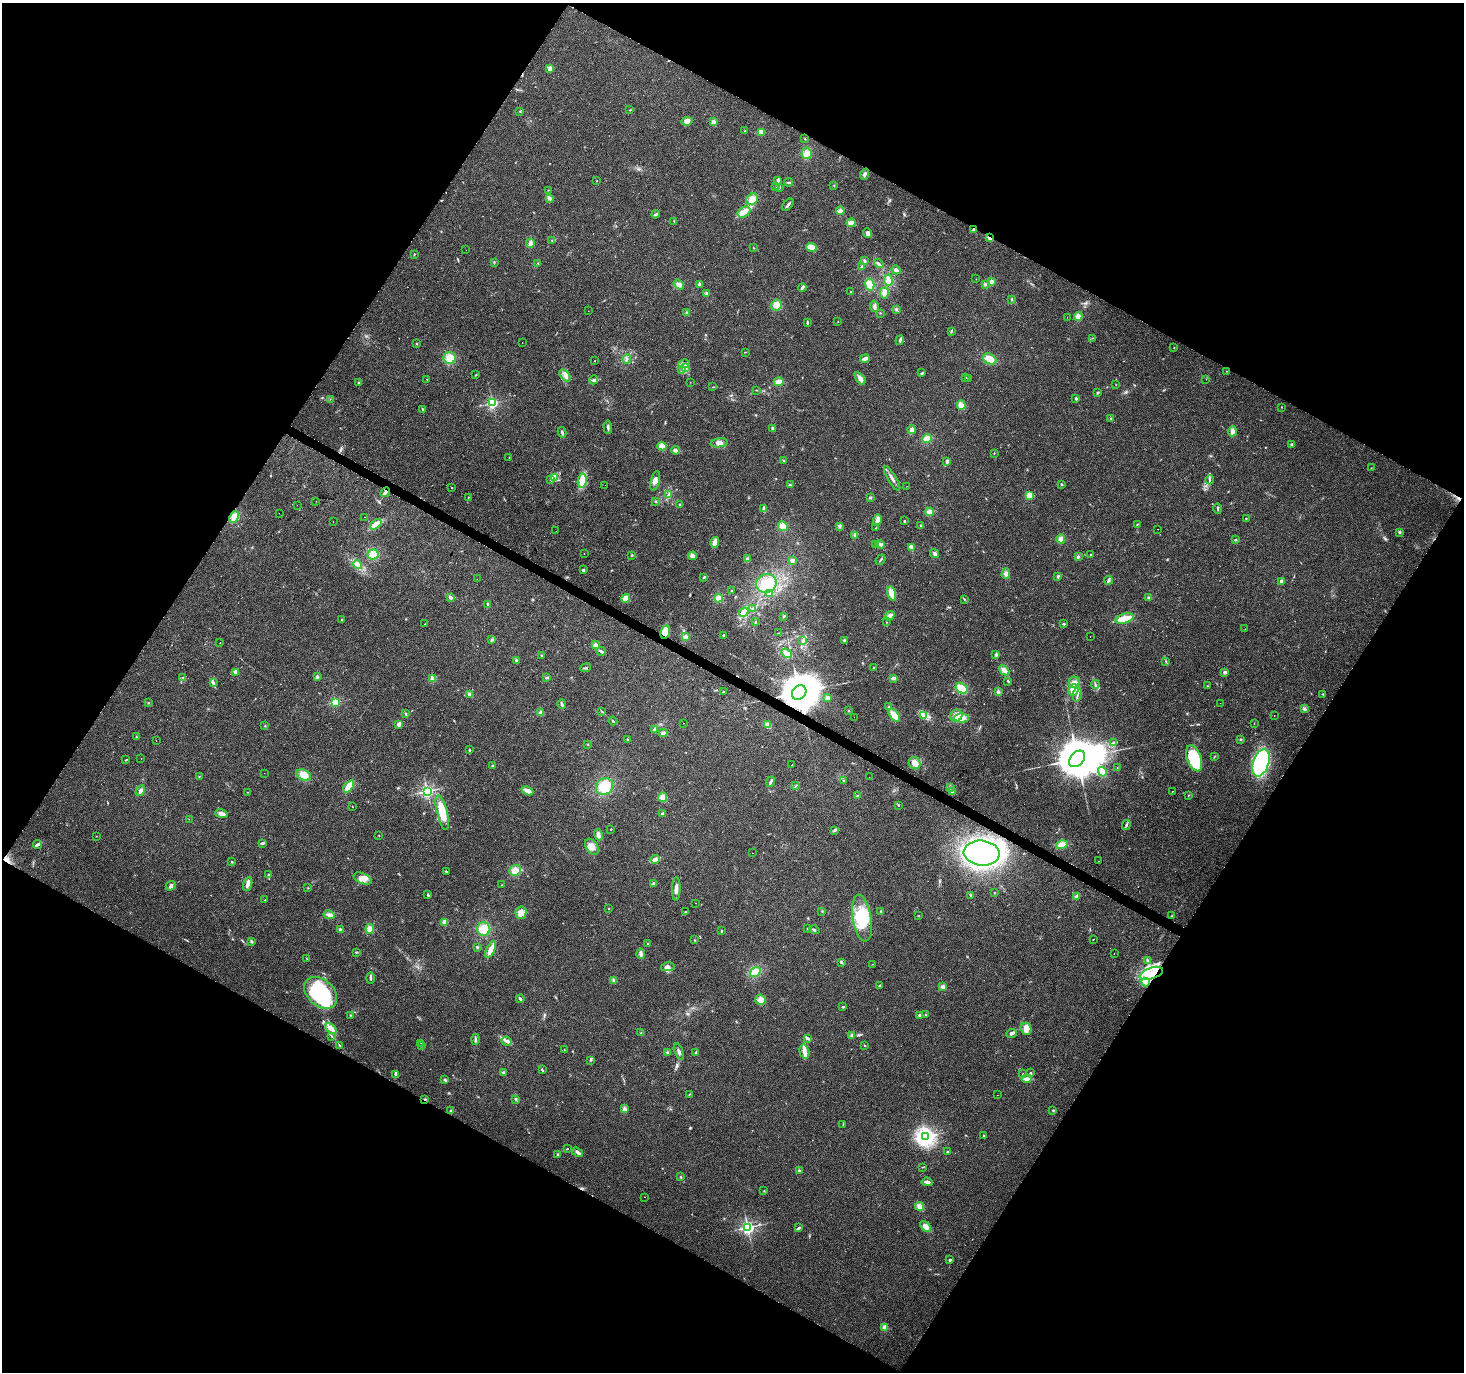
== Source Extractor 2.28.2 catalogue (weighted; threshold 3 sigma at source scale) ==
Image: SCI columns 1-5845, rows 193-5669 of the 5851 x 5929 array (HDU 1 of 3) = the unmasked area's bounding box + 8 px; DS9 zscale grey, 4 x 4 block average (1 PNG px = mean of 4 x 4 image px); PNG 1466 x 1374 px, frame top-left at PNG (2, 3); each listed source drawn as its Kron ellipse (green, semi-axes under 4 px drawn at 4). Shown black and unused: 48% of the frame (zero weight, under 2 of 3 exposures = <1% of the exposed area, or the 3 px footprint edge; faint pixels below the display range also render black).
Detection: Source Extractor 2.28.2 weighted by HDU 2 'WHT'. Background 0.1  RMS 0.0076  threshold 0.0341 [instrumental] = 3 sigma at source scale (4.5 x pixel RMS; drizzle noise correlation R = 1.50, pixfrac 1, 0.0396/0.0396 arcsec/px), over >= 5 px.
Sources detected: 482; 1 too faint to see at this stretch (4 x 4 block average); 7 inside a brighter object's white glare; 13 cosmic-ray / hot-pixel residue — neither listed nor drawn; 5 coinciding with a brighter row at this scale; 21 inside a brighter listed object's ellipse — not listed separately; the other 435 listed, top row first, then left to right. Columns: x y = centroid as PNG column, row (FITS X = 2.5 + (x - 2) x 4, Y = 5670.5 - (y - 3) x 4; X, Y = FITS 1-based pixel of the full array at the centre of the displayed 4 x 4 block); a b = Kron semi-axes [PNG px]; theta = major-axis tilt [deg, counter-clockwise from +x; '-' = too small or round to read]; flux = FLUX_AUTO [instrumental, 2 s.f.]
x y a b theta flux
550 69 4 3 - 25
630 110 2 2 - 1.8
520 111 2 2 - 2.2
687 121 6 3 7 27
714 121 3 3 - 8.6
745 131 2 2 - 1.7
761 132 4 4 - 16
805 139 2 2 - 1.9
807 153 6 5 - 30
864 174 6 3 70 12
778 180 4 2 - 10
597 181 2 2 - 2.2
789 182 4 2 - 4.9
834 185 2 2 - 1.6
776 186 2 2 - 2.5
779 188 3 2 - 3.7
548 190 2 2 - 1.3
549 198 4 3 - 9.5
752 199 6 5 - 33
788 205 7 2 48 11
840 211 4 3 - 14
744 212 7 5 35 33
655 214 4 2 - 4.3
674 221 2 2 - 2.2
851 223 4 3 - 15
973 229 2 2 - 7.2
868 233 5 4 - 12
990 238 4 2 - 13
552 241 3 2 - 2.6
530 243 5 3 - 16
812 247 5 3 - 35
754 248 2 2 - 1.5
466 250 2 2 - 0.74
414 254 2 2 - 3
864 261 4 2 - 5.9
494 262 2 2 - 1.7
538 263 2 2 - 2
879 263 5 2 - 7.8
862 267 3 2 - 8.4
896 270 5 3 - 9
976 279 2 2 - 1.5
888 280 6 4 -83 35
991 282 4 3 - 10
700 284 2 2 - 60
870 284 6 4 -78 34
985 284 3 2 - 4.8
679 285 6 4 -37 16
802 287 4 2 - 10
851 292 2 2 - 3.6
707 293 4 3 - 7.9
884 293 5 3 - 15
1012 299 3 2 - 3.7
776 305 5 5 - 35
874 306 6 3 -79 12
896 309 4 3 - 6.2
588 311 2 2 - 0.82
687 312 3 3 - 6.5
880 313 2 2 - 1.9
1078 316 4 4 - 24
1067 317 2 2 - 1.5
838 321 2 2 - 1.5
807 322 3 2 - 4.1
951 331 4 2 - 4.7
1092 338 3 2 - 1.6
900 340 5 2 - 7.5
522 342 2 2 - 4.9
417 344 2 2 - 7.9
1174 348 2 2 - 2.1
745 352 2 2 - 1.7
450 358 6 6 - 52
865 358 5 3 - 15
627 359 5 2 - 6.5
990 359 7 5 -25 45
595 361 2 2 - 1.8
684 364 6 3 12 10
685 367 2 2 - 2.1
682 369 4 3 - 12
1226 371 2 2 - 1.7
922 373 3 2 - 4.5
476 375 2 2 - 1.5
565 376 7 4 -48 17
966 377 2 2 - 1.8
860 378 7 3 -55 18
968 378 2 2 - 1.1
427 379 2 2 - 2.7
1206 379 2 2 - 0.93
594 380 4 3 - 9.6
690 382 2 2 - 1.8
779 382 5 3 - 27
359 383 2 2 - 3.6
1116 384 2 2 - 1.6
713 387 2 2 - 1.9
756 390 2 2 - 1.5
1098 392 3 2 - 4.1
1076 398 3 2 - 4.7
330 399 2 2 - 1.3
492 403 2 2 - 760
961 405 5 4 - 22
1281 407 2 2 - 2.2
422 409 3 2 - 5.4
1111 419 2 2 - 2.8
608 427 7 2 -86 9.6
772 428 3 3 - 5.2
912 430 4 3 - 19
1232 431 5 4 - 17
562 432 5 2 - 7
927 438 5 3 - 30
719 443 8 4 7 26
1291 444 2 2 - 6.1
662 446 4 4 - 24
676 450 4 3 - 15
994 453 3 2 - 2.1
509 457 2 2 - 1.1
784 460 2 2 - 2.9
947 461 3 2 - 10
1371 468 2 2 - 1.4
554 477 4 3 - 11
892 478 14 2 -58 20
551 480 2 2 - 2.9
1210 480 4 2 - 6.3
582 481 7 4 81 57
655 481 10 4 77 22
1062 484 3 2 - 3.2
605 485 2 2 - 0.57
790 485 2 2 - 3.4
907 486 2 2 - 0.7
451 488 2 2 - 21
385 492 5 3 - 10
668 495 3 2 - 3.5
1029 495 2 2 - 230
468 497 2 2 - 3.2
870 498 3 2 - 4.8
316 501 2 2 - 0.89
656 502 2 2 - 3
680 504 2 2 - 2.9
297 505 2 2 - 0.76
1218 508 5 2 - 4.7
764 509 4 3 - 12
930 512 4 3 - 23
279 513 2 2 - 0.57
234 517 6 4 64 32
364 517 2 2 - 2.1
1246 518 2 2 - 4.9
877 520 6 3 76 23
333 521 2 2 - 0.94
904 521 2 2 - 4
376 524 7 4 40 39
1137 524 2 2 - 2.5
783 526 5 4 - 36
839 526 3 3 - 7.9
921 526 2 2 - 5.9
876 528 2 2 - 1.2
1157 529 2 2 - 1.1
556 531 2 2 - 3.4
1400 532 3 2 - 6.1
855 536 3 2 - 4.8
1061 539 4 4 - 20
1235 540 3 2 - 3.6
715 542 5 3 - 36
880 544 4 3 - 13
875 545 4 2 - 5.2
912 548 4 3 - 14
373 554 5 5 - 45
584 554 2 2 - 2.3
935 554 5 3 - 11
632 555 3 2 - 4
1091 555 2 2 - 2.5
693 556 4 3 - 17
1078 557 3 3 - 5.5
747 559 3 3 - 8.5
792 560 3 3 - 10
881 560 6 2 50 4.1
357 565 5 3 - 12
583 570 3 3 - 5.5
1006 574 5 3 - 16
1058 576 3 2 - 5.9
704 577 2 2 - 5
477 579 2 2 - 0.77
1109 580 4 3 - 8.5
1281 581 4 3 - 9
766 583 10 9 - 73
732 591 2 2 - 4.4
892 593 7 4 -79 38
769 594 3 3 - 9.8
450 597 3 3 - 7.7
626 598 4 4 - 26
718 598 4 3 - 30
1149 598 3 3 - 8.5
964 599 2 2 - 1.7
488 604 3 2 - 8.7
752 608 3 2 - 3.2
744 612 5 4 - 27
784 616 2 2 - 3.2
890 616 5 3 - 20
1124 618 9 5 16 53
341 620 2 2 - 3.3
755 622 2 2 - 2.7
887 622 2 2 - 1.2
425 624 2 2 - 1
1064 624 3 2 - 4.6
1245 629 3 2 - 2.5
665 632 7 4 77 52
779 633 3 2 - 2.5
724 635 3 2 - 4.8
685 637 4 3 - 11
1090 637 2 2 - 0.64
492 640 3 2 - 5.3
844 640 3 3 - 5.6
803 641 4 2 - 8.1
220 643 2 2 - 1.7
595 645 4 3 - 11
601 651 5 2 - 9.5
787 653 6 4 -33 27
996 654 3 2 - 9.7
542 655 2 2 - 3
517 661 3 2 - 7.5
1166 661 2 2 - 2.5
586 668 5 2 - 5.6
873 668 2 2 - 1.7
1004 670 6 3 -43 27
236 672 3 3 - 11
1225 672 3 2 - 7.8
182 677 3 2 - 2.5
317 677 3 2 - 7.6
547 677 4 2 - 5.5
893 678 3 3 - 11
433 679 4 3 - 17
1008 681 3 2 - 5.2
1074 682 6 5 - 23
213 683 4 2 - 7.9
1095 684 4 2 - 5
1207 686 2 2 - 2.4
962 688 6 4 -31 58
1073 690 6 5 - 41
723 691 2 2 - 2
799 692 8 6 48 17000
998 692 4 3 - 9.7
469 694 3 3 - 8.9
1323 694 2 2 - 2.1
1077 695 7 2 79 8.4
828 698 3 3 - 11
335 702 2 2 - 350
148 703 2 2 - 2.5
1220 703 2 2 - 2.9
562 704 5 2 - 7.7
889 707 2 2 - 3.2
1305 709 4 3 - 8.9
849 711 2 2 - 2.6
540 712 3 3 - 9.3
602 712 3 2 - 3.6
405 713 2 2 - 1.7
894 715 8 4 -48 44
924 715 3 2 - 5.9
1274 715 2 2 - 0.76
956 716 6 6 - 38
854 717 2 2 - 3.2
962 718 7 4 2 35
613 721 4 2 - 4.8
683 723 2 2 - 0.86
399 724 4 3 - 16
1254 724 2 2 - 1.1
768 725 4 3 - 18
265 726 2 2 - 1.3
654 729 2 2 - 26
663 733 4 2 - 17
136 737 2 2 - 2.5
627 739 2 2 - 2.5
1241 739 2 2 - 3.3
156 741 2 2 - 1.9
1113 742 3 2 - 4.6
588 744 2 2 - 2
469 750 2 2 - 14
1214 757 2 2 - 2
141 758 2 2 - 1.4
1194 758 13 7 -70 190
1077 759 9 6 48 26000
126 760 2 2 - 2.8
915 763 6 6 - 31
1261 763 14 8 71 520
792 764 2 2 - 14
493 766 3 2 - 3.6
1117 768 2 2 - 0.94
1102 772 5 4 - 23
264 773 2 2 - 0.72
304 775 8 5 -25 46
199 776 2 2 - 5
869 777 2 2 - 3.6
843 780 2 2 - 4.4
770 782 5 2 - 11
349 786 7 3 52 46
796 786 2 2 - 2.1
605 787 9 8 - 86
950 788 3 2 - 8.1
140 791 6 2 61 12
427 791 2 2 - 1100
527 791 6 3 -24 26
1172 791 2 2 - 4.1
248 792 2 2 - 2.1
952 792 4 3 - 7.8
857 796 2 2 - 7.7
1188 796 2 2 - 1.6
663 797 5 3 - 19
898 805 2 2 - 2.7
352 807 2 2 - 1.5
442 813 18 5 -76 92
221 814 6 4 -17 21
663 814 3 2 - 11
189 819 2 2 - 1
1126 825 5 2 - 6.5
611 829 2 2 - 6.2
835 830 4 2 - 8.3
598 835 6 3 -75 12
96 836 2 2 - 1.6
379 836 2 2 - 1.8
262 843 3 2 - 7.9
38 844 4 2 - 17
1062 845 6 4 14 33
592 847 9 5 -57 38
752 853 2 2 - 1.5
982 853 18 12 -6 1200
655 859 4 3 - 20
1099 861 2 2 - 1.2
232 862 2 2 - 2.6
515 870 6 5 - 32
446 872 3 2 - 4.6
268 875 4 2 - 7.4
363 879 9 5 -23 32
653 883 3 2 - 5
248 884 7 3 72 18
502 885 2 2 - 2.7
170 886 5 3 - 8.6
308 888 2 2 - 1.5
676 889 12 3 88 24
994 893 2 2 - 7
428 895 3 2 - 4.5
971 895 3 2 - 6.9
1076 897 4 2 - 15
265 900 2 2 - 2.9
695 903 2 2 - 0.98
609 909 2 2 - 5.2
822 911 2 2 - 1.9
881 911 3 2 - 3.3
685 912 2 2 - 3
521 913 6 5 - 30
329 915 5 3 - 19
919 915 2 2 - 1.2
1171 916 3 2 - 2.6
862 918 23 9 -81 180
445 922 4 3 - 15
807 928 2 2 - 1.6
370 929 5 4 - 27
484 929 7 6 - 62
340 930 3 3 - 7.9
814 930 5 2 - 6.8
721 931 2 2 - 4
1093 939 2 2 - 1.5
694 940 2 2 - 3
251 941 3 2 - 5.2
648 944 2 2 - 2.7
477 947 3 2 - 4.3
491 949 9 3 64 39
356 952 3 2 - 2.9
641 954 5 3 - 15
1114 954 2 2 - 3.8
306 958 2 2 - 1.8
1147 960 3 2 - 5.3
841 962 3 2 - 7.1
873 964 2 2 - 1.3
668 967 7 3 12 19
755 972 6 4 39 39
1151 973 12 5 19 65
371 978 6 2 -89 10
614 980 3 3 - 6.4
1146 982 4 3 - 13
879 986 2 2 - 2.7
943 987 4 3 - 13
321 993 19 13 -42 290
520 999 4 2 - 7.1
761 1000 5 5 - 34
843 1007 3 2 - 6.1
925 1014 2 2 - 1.5
351 1015 2 2 - 3.4
920 1015 4 2 - 5.7
331 1029 6 4 -42 22
1026 1029 6 5 - 32
641 1033 2 2 - 1.3
1011 1033 5 3 - 13
851 1035 3 3 - 7.7
332 1036 3 2 - 3.4
807 1038 4 2 - 9.5
475 1039 5 2 - 9
507 1041 5 3 - 13
421 1043 2 2 - 0.81
339 1045 2 2 - 1.2
864 1045 2 2 - 2.7
421 1046 2 2 - 2.3
564 1050 2 2 - 1.6
679 1051 8 2 -67 13
668 1052 3 2 - 4.6
696 1052 4 2 - 3.7
804 1052 7 4 -76 23
590 1060 2 2 - 2.3
542 1070 4 2 - 4.5
503 1072 4 2 - 5.8
1031 1073 2 2 - 2.8
396 1074 3 3 - 13
1022 1074 2 2 - 1.1
1027 1079 5 3 - 18
445 1080 3 2 - 2.4
689 1094 2 2 - 1.5
997 1095 2 2 - 0.89
425 1099 3 2 - 4
516 1099 2 2 - 2.3
624 1109 4 3 - 11
1053 1110 2 2 - 4
451 1111 3 2 - 7.1
843 1124 2 2 - 1.4
925 1136 4 3 - 960
984 1136 2 2 - 2.8
567 1149 2 2 - 2.2
947 1151 3 2 - 2.4
578 1152 6 2 -33 13
558 1154 3 3 - 5.2
923 1167 2 2 - 1.6
799 1171 2 2 - 28
681 1177 2 2 - 3.6
927 1182 5 2 - 15
764 1191 2 2 - 1.7
645 1197 2 2 - 7.4
920 1206 4 3 - 25
748 1227 2 2 - 1100
926 1227 7 4 -43 31
799 1228 4 2 - 6.3
950 1260 2 2 - 7.6
885 1327 4 3 - 15
Overlapping masked pixels (flux is a lower limit): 7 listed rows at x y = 973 229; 990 238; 385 492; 665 632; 799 692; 1151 973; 425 1099
Diffuse or blended objects may show on this block-average render without a row.